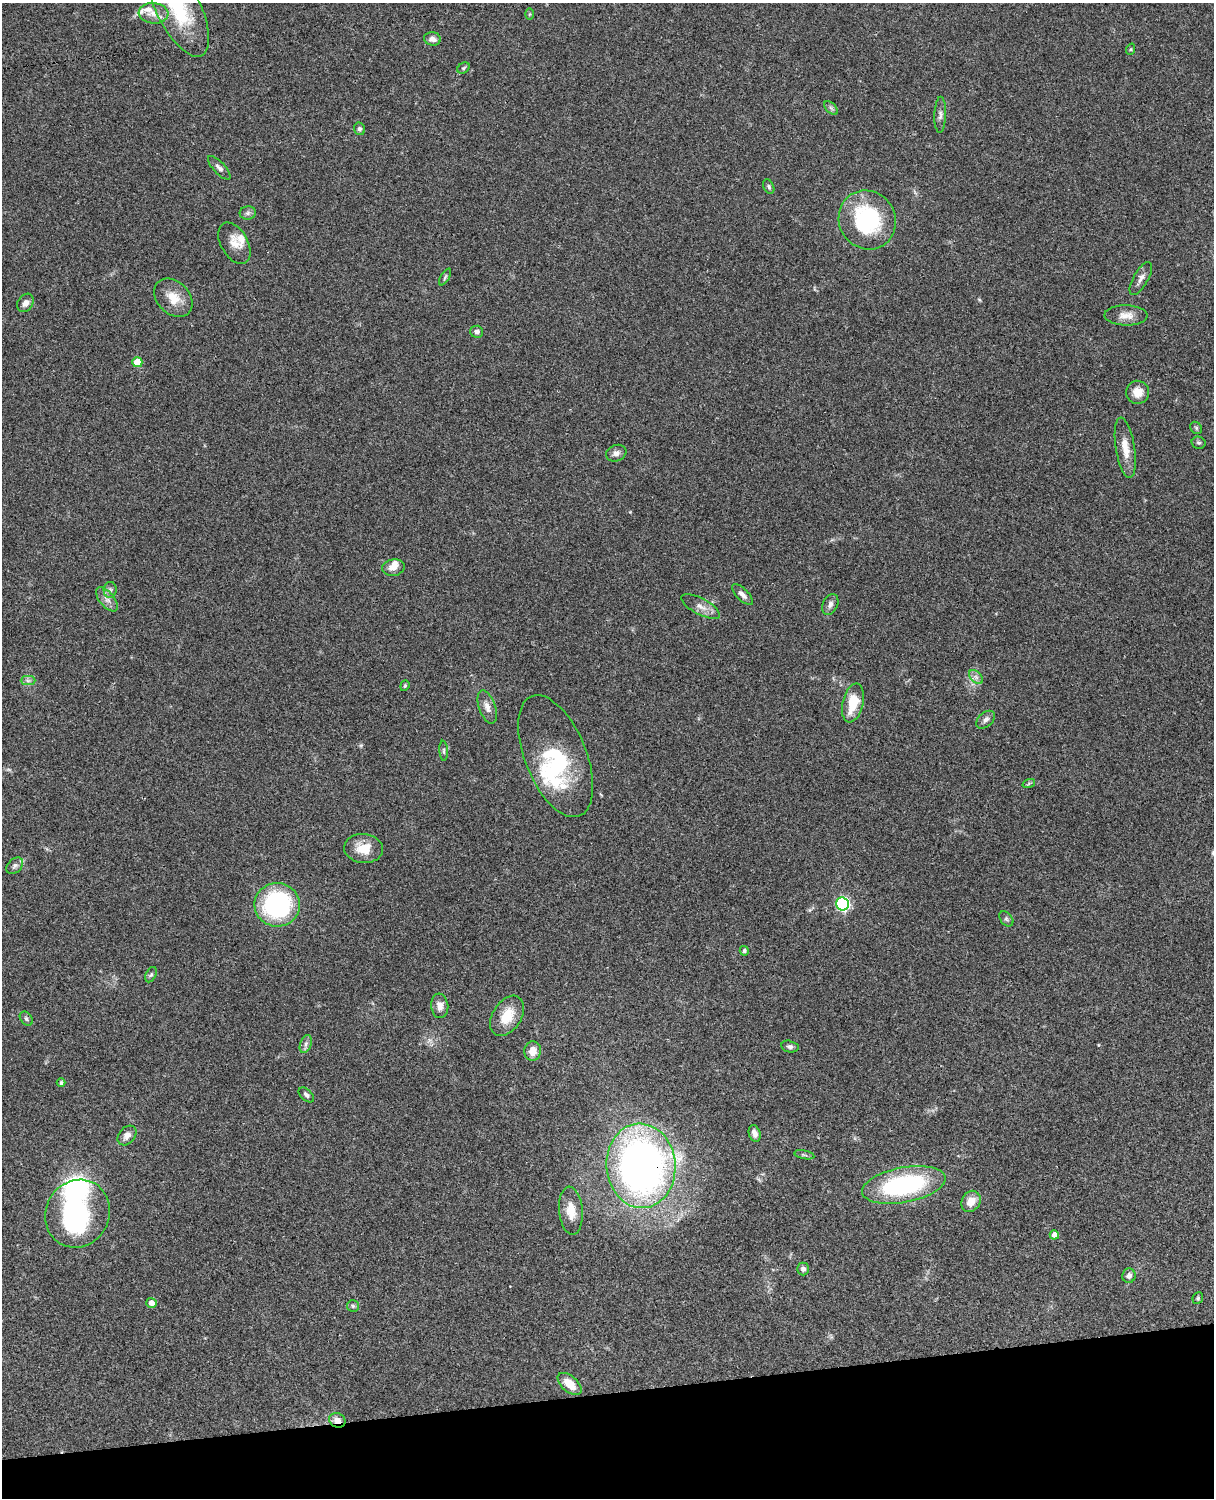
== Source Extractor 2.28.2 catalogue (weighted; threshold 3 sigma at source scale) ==
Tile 10 of 4 x 3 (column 2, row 3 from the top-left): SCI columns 1334-2545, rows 277-1772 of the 5088 x 4927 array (HDU 1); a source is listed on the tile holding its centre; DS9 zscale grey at full resolution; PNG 1216 x 1500 px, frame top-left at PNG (2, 3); each listed source drawn as its Kron ellipse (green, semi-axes under 4 px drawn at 4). Shown black and unused: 7% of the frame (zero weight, under 3 of 4 exposures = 6% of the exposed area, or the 3 px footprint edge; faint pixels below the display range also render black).
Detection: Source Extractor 2.28.2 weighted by HDU 2 'WHT'; one run over the whole footprint, this tile lists its part. Background 0.0856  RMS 0.0061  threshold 0.0273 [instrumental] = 3 sigma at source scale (4.5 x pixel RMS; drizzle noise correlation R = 1.50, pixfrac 1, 0.05/0.05 arcsec/px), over >= 5 px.
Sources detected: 80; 2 inside a brighter object's white glare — neither listed nor drawn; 6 inside a brighter listed object's ellipse — not listed separately; the other 72 listed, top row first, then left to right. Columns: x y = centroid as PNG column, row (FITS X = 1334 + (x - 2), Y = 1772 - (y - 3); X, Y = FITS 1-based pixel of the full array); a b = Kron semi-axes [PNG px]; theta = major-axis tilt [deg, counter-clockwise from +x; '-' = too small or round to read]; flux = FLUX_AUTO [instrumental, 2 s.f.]
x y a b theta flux
178 8 53 22 -63 47
153 13 15 10 -4 6.3
529 14 5 3 - 0.63
432 39 8 6 -8 3.1
1131 49 6 3 72 0.65
463 68 6 5 - 0.89
831 108 8 5 -45 1.5
940 115 18 6 88 2.7
359 129 6 5 - 1.6
219 168 15 6 -47 2.4
769 187 7 5 -63 1.2
248 213 8 6 2 1.9
867 220 30 28 -57 59
234 243 22 13 -60 7.6
445 277 9 3 59 1.1
1141 278 18 7 60 3.5
173 298 22 16 -45 11
25 303 10 7 59 2.8
1126 315 21 10 -1 6.2
477 332 6 6 - 1.9
137 362 5 5 - 15
1138 392 11 11 - 7.1
1196 428 6 5 - 1
1198 443 7 6 - 1.1
1125 448 30 9 -81 8.8
616 453 10 8 19 2.6
393 568 11 8 9 4.6
110 590 8 6 88 1.6
742 594 13 6 -46 3.1
107 599 14 7 -49 3.5
830 604 11 7 65 2.5
701 606 21 8 -28 5.1
976 677 8 5 -45 1.9
28 681 7 4 -1 1.5
405 686 5 4 - 0.75
853 703 20 10 76 16
487 707 17 8 -71 4.1
986 720 11 7 41 2.5
444 751 10 4 -86 1.1
556 756 65 31 -68 43
1029 783 6 4 20 0.9
364 848 19 14 -5 11
15 866 9 7 44 1.9
842 904 6 6 - 110
277 905 23 22 - 81
1006 919 8 5 -51 1.4
744 951 5 4 - 1.3
151 975 8 5 62 1.2
440 1006 12 8 -83 4
507 1016 22 14 58 14
26 1019 8 5 -51 1.3
306 1044 9 5 70 2
790 1047 9 5 -12 1.7
533 1051 10 8 86 5.7
61 1083 4 4 - 1.3
306 1095 9 5 -42 1.6
755 1133 8 5 -72 3
127 1135 11 8 49 3.5
804 1155 10 3 -11 1.1
641 1166 42 34 -86 330
904 1185 42 17 11 84
971 1201 11 9 57 6.6
571 1211 24 12 -85 9.9
78 1214 35 32 59 83
1054 1235 5 4 - 4.2
803 1269 6 6 - 2.2
1129 1276 7 6 - 2.7
1198 1298 6 5 - 1
151 1303 5 5 - 3.5
353 1306 6 6 - 1.2
570 1384 14 8 -41 9
337 1420 8 7 - 4.5
Overlapping masked pixels (flux is a lower limit): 2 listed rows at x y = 641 1166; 337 1420
Isophote crosses this tile's border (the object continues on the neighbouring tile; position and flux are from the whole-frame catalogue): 1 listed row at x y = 178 8